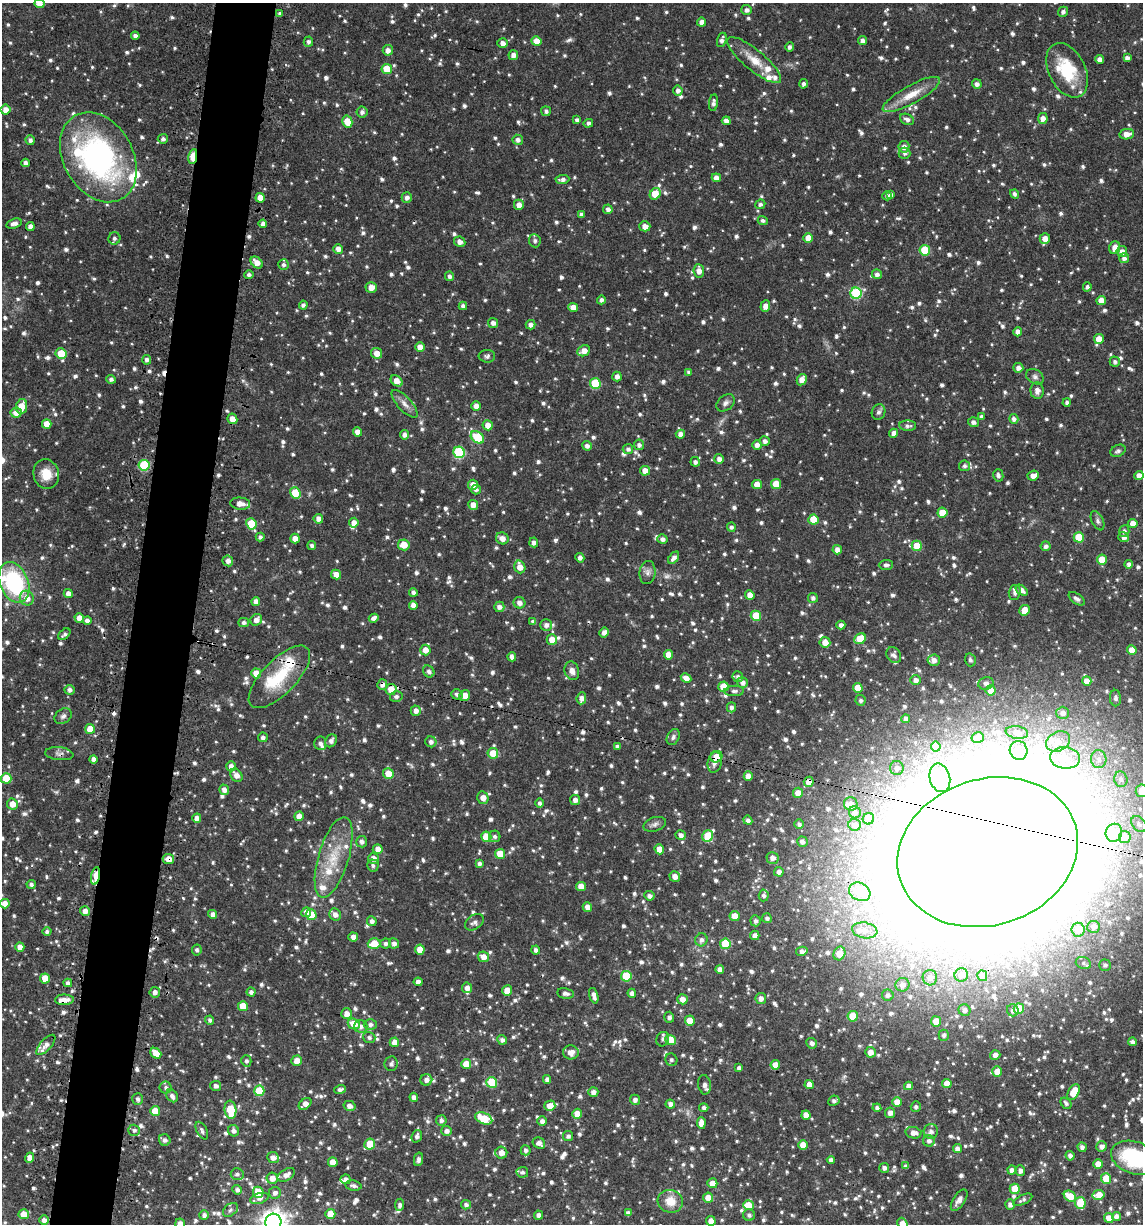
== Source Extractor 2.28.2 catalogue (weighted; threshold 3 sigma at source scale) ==
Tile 7 of 4 x 4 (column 3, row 2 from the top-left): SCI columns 2425-3565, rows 2455-3676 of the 4968 x 4905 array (HDU 1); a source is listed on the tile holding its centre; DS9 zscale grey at full resolution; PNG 1145 x 1226 px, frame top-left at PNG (2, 3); each listed source drawn as its Kron ellipse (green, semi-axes under 4 px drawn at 4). Shown black and unused: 5% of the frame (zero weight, under 3 of 4 exposures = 3% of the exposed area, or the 3 px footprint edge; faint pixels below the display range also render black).
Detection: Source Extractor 2.28.2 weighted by HDU 2 'WHT'; one run over the whole footprint, this tile lists its part. Background 0.0628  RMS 0.0083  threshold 0.0371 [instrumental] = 3 sigma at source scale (4.5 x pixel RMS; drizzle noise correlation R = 1.50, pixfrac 1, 0.05/0.05 arcsec/px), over >= 5 px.
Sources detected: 1368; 1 too faint to see at this stretch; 11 inside a brighter object's white glare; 3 cosmic-ray / hot-pixel residue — neither listed nor drawn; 39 inside a brighter listed object's ellipse — not listed separately; of the other 1314, all 500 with FLUX_AUTO >= 2.12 (the completeness limit of this list) listed and drawn (814 fainter detections not listed), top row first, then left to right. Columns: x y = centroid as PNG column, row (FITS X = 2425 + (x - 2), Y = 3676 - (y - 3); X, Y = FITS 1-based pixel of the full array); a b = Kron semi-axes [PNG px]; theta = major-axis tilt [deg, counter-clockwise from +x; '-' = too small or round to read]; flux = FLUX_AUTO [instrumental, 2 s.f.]
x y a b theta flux
39 4 5 4 - 4.3
747 10 5 5 - 2.8
1063 12 5 4 - 2.7
280 14 4 4 - 2.3
702 22 4 4 - 4.7
135 36 4 4 - 3.7
722 40 7 4 73 2.9
862 40 4 4 - 3.3
536 41 5 5 - 8.9
308 42 5 4 - 2.3
503 43 5 4 - 4.1
789 47 5 4 - 2.3
388 50 5 5 - 4.1
513 55 5 5 - 4.6
1127 58 4 4 - 2.9
1099 59 4 4 - 3.8
754 60 34 10 -40 15
387 69 5 5 - 17
1067 70 29 18 -63 36
803 84 5 4 - 2.2
977 84 5 4 - 3.1
678 90 5 4 - 3
911 94 32 9 29 15
713 103 8 4 83 2.6
5 110 5 5 - 6.6
546 111 5 5 - 2.3
362 112 5 5 - 2.8
1043 118 5 5 - 4.9
907 119 7 5 -28 3.1
577 120 4 4 - 2.6
726 121 4 4 - 5
347 122 6 5 - 13
588 123 5 4 - 2.2
1127 134 7 5 9 6.5
163 139 5 5 - 2.2
30 140 5 4 - 3
518 140 5 5 - 3
904 147 6 5 - 4.2
905 153 6 5 - 2.2
193 156 7 3 80 33
98 157 48 34 -60 200
26 163 4 4 - 3
716 178 5 4 - 5
562 179 7 4 4 3.2
655 194 6 5 - 14
891 194 4 4 - 2.5
1015 194 5 4 - 2.6
887 196 5 4 - 2.3
407 197 5 5 - 3.3
260 198 5 4 - 9.8
760 204 5 4 - 2.2
519 205 5 5 - 5.4
608 209 5 4 - 3
581 214 4 4 - 2.7
763 220 5 4 - 2.2
14 223 8 4 16 3.8
263 224 4 4 - 3.6
30 226 4 4 - 4.5
645 226 5 5 - 5.5
114 238 6 6 - 2.5
808 238 5 5 - 7.4
1045 238 5 5 - 6.7
535 241 6 6 - 2.6
460 242 6 5 - 3.9
1115 248 6 5 - 7.5
338 249 5 5 - 5.2
925 250 5 5 - 28
1122 252 5 5 - 5.9
1124 258 5 5 - 3.1
257 263 7 5 -46 6.2
283 265 5 5 - 2.3
699 271 7 5 -83 5.6
877 274 5 5 - 2.8
249 275 5 4 - 2.3
449 276 5 4 - 2.3
371 287 5 5 - 6.4
1087 287 4 4 - 2.2
856 293 5 5 - 56
601 300 4 4 - 2.4
1101 300 5 4 - 7.4
303 305 4 4 - 2.3
463 306 4 4 - 2.5
765 306 6 4 70 5.3
573 307 5 4 - 7.2
493 323 5 4 - 3.5
530 325 5 4 - 3.4
1018 332 4 4 - 5
1099 339 5 5 - 9.9
420 347 5 4 - 6.8
584 351 6 5 - 7
377 353 5 5 - 7.7
61 354 5 5 - 18
487 356 8 6 -1 2.2
147 360 5 4 - 2.7
1115 362 5 5 - 2.2
1018 368 5 5 - 3.7
689 372 4 4 - 2.3
617 376 5 4 - 3.5
1035 377 9 7 -32 2.6
111 379 4 4 - 2.2
802 380 6 4 63 5.9
397 381 7 5 -38 7.4
595 383 5 5 - 31
1037 391 8 6 -84 3.5
1067 402 4 4 - 2.3
726 403 10 7 42 3.1
405 404 17 7 -47 5.7
22 406 7 5 80 12
476 406 5 5 - 4.7
879 412 8 6 70 2.4
16 413 5 5 - 6.6
981 417 4 4 - 2.4
232 419 5 4 - 6.5
1014 419 5 4 - 2.8
973 422 5 5 - 2.8
47 424 5 4 - 8.2
488 425 5 5 - 7.6
908 426 8 5 -2 2.6
357 432 4 4 - 5.6
894 433 4 4 - 3.9
680 434 4 4 - 4.3
404 435 5 4 - 3.3
477 437 7 5 -38 33
765 441 5 5 - 3.2
639 445 5 5 - 2.6
757 445 5 4 - 3.8
587 446 5 4 - 3
628 449 5 5 - 2.6
1118 451 8 5 25 2.4
459 452 6 5 - 53
719 459 5 5 - 3.5
695 462 4 4 - 2.7
144 465 5 5 - 48
965 466 5 5 - 2.2
645 471 5 5 - 6.6
46 474 15 12 -75 15
998 475 6 5 - 2.3
1033 475 6 4 24 5.2
1139 475 4 4 - 6
757 484 5 4 - 7.9
776 484 5 5 - 13
473 485 5 5 - 7.1
476 490 5 5 - 2.2
295 493 6 5 - 17
240 504 10 6 -6 5.7
473 505 5 5 - 6.3
942 513 5 5 - 14
318 519 5 4 - 4.4
813 520 5 5 - 16
1097 521 10 5 -65 2.5
354 523 5 5 - 4.4
1133 523 4 4 - 6.4
251 524 6 5 - 25
731 527 4 4 - 2.1
1124 531 6 5 - 2.1
260 537 4 4 - 2.4
1079 537 5 5 - 22
1123 537 5 5 - 4
502 538 6 5 - 5.7
295 539 5 4 - 6.6
662 539 5 5 - 2.9
534 542 5 4 - 2.9
404 545 6 5 - 9.8
312 546 4 4 - 2.2
917 546 5 5 - 18
1046 546 5 5 - 2.8
837 550 5 4 - 4.8
580 558 5 4 - 3.2
674 558 7 4 53 3.3
1102 560 5 5 - 16
228 561 5 5 - 3.9
1129 564 4 4 - 3.6
886 565 7 5 3 2.4
520 567 6 5 - 7.8
648 572 12 8 82 3.8
336 575 5 4 - 7.2
14 582 21 14 -68 83
1021 590 7 4 -38 4.1
413 592 4 4 - 2.6
68 593 4 4 - 4.4
1015 593 7 6 - 2.5
750 595 5 4 - 6.4
27 598 7 7 - 7.3
813 598 5 5 - 2.2
1077 599 9 5 -35 3.2
256 601 4 4 - 4.1
519 603 6 5 - 4.2
413 605 4 4 - 5.2
499 607 5 5 - 3.7
1025 610 5 5 - 11
756 616 5 5 - 18
79 618 4 4 - 5.6
374 618 5 4 - 3.3
256 620 6 5 - 4.4
87 621 4 4 - 2.8
244 622 5 4 - 2.5
533 622 4 4 - 2.7
546 625 6 6 - 4
841 625 4 4 - 3
604 632 5 4 - 3.7
64 634 7 4 42 2.4
860 639 6 5 - 17
552 640 5 5 - 8.3
825 642 5 5 - 7.3
425 650 5 5 - 6.4
1132 650 5 4 - 10
668 655 5 4 - 7.1
894 655 8 6 -55 2.9
512 657 4 4 - 3.4
934 660 6 5 - 4.3
970 660 6 5 - 2.1
429 671 6 5 - 2.6
572 671 9 7 -71 5.1
256 673 5 5 - 10
279 677 40 17 46 35
738 677 5 5 - 2.7
686 678 5 4 - 4.9
916 680 5 5 - 3.6
1087 681 4 4 - 7.4
742 682 6 5 - 3.9
986 683 8 6 8 3
382 684 5 5 - 4
723 687 5 5 - 13
858 688 5 5 - 9.8
391 689 5 5 - 11
69 690 5 5 - 3
991 690 5 5 - 10
734 691 10 5 3 2.5
457 694 6 5 - 2.2
396 696 6 5 - 2.3
465 696 6 5 - 8.2
581 698 6 4 84 4.2
1115 698 8 5 -86 2.4
861 700 5 5 - 2.3
731 707 5 4 - 2.6
416 711 5 5 - 4.3
1063 713 6 6 - 3.8
63 716 9 7 38 2.9
906 719 4 4 - 3
90 729 5 5 - 12
1017 732 11 6 -9 3.6
263 737 5 5 - 2.5
673 737 8 6 63 2.4
978 738 6 5 - 2.5
331 741 7 5 59 3.5
1058 741 12 9 25 7.8
431 742 5 5 - 2.8
320 743 6 6 - 2.7
617 746 4 4 - 2.1
936 747 5 4 - 9.9
1019 750 9 9 - 5.8
493 753 5 5 - 12
59 754 14 6 -6 3.2
716 757 6 5 - 7.3
1065 758 15 11 -7 13
94 759 4 4 - 4.1
1099 759 9 7 -86 4.4
715 762 10 7 78 4.1
231 766 5 5 - 4.6
897 768 7 7 - 2.8
388 774 5 5 - 10
236 775 7 5 -52 5.5
748 776 4 4 - 5.7
6 778 5 5 - 17
940 778 14 10 -76 9.6
1121 779 8 6 -75 3.3
809 782 5 5 - 6.6
224 790 5 4 - 4.4
1142 791 6 6 - 11
798 793 5 5 - 7
483 798 6 5 - 7.3
575 800 5 5 - 3.8
540 803 4 4 - 2.4
12 804 5 5 - 7.5
851 804 7 6 - 4.8
855 812 6 6 - 3.3
299 816 5 4 - 7.4
197 818 4 4 - 4.4
868 819 6 5 - 5.7
748 820 5 4 - 2.5
655 824 11 7 17 3
799 824 5 4 - 2.2
1139 824 9 6 -49 2.6
855 825 6 5 - 3.8
1114 833 9 8 - 4.4
681 835 5 5 - 3.7
495 836 6 5 - 2.2
708 836 6 5 - 21
486 837 5 5 - 15
1125 837 6 6 - 8.3
362 842 6 5 - 2.8
802 842 5 5 - 2.9
378 849 5 5 - 5.2
659 849 5 4 - 7.4
988 852 92 73 18 8400
500 854 5 5 - 13
334 857 42 15 73 30
373 858 5 5 - 4.8
772 858 6 5 - 4.2
168 859 6 5 - 8.1
479 863 4 4 - 2.1
373 865 6 6 - 2.2
779 872 5 4 - 3.3
95 876 9 4 79 24
675 876 5 5 - 5.3
31 884 4 4 - 2.3
581 886 5 4 - 8.6
860 892 11 9 -29 16
764 895 6 5 - 2.3
649 896 5 4 - 2.9
5 904 5 5 - 6.7
587 907 5 4 - 5.3
85 911 5 4 - 5.2
306 912 5 4 - 3.5
213 914 4 4 - 3.7
311 915 5 5 - 21
335 915 6 5 - 4.1
735 916 5 5 - 8.9
767 918 5 4 - 2.3
372 921 5 5 - 2.9
755 921 5 5 - 2.6
474 922 10 7 33 3.2
1093 927 6 6 - 4.3
865 930 13 8 -10 6.6
1078 930 7 6 - 11
47 932 4 4 - 2.1
755 935 4 4 - 3.5
353 937 5 4 - 4.8
701 940 6 6 - 3.1
386 943 5 5 - 2.4
394 943 5 5 - 3.4
374 944 6 5 - 16
725 944 5 5 - 26
20 947 4 4 - 5
197 950 5 5 - 2.1
420 950 5 5 - 10
536 950 4 4 - 2.7
802 951 6 4 13 2.9
839 953 7 5 66 12
483 957 6 5 - 5.9
1083 963 8 6 -21 2.3
1105 965 6 5 - 2.3
720 969 4 4 - 3.8
961 975 7 6 - 3.3
626 976 5 5 - 31
982 976 5 5 - 3.7
45 978 5 5 - 10
930 978 8 7 - 4.2
418 982 4 4 - 4.5
68 983 4 4 - 2.8
902 985 7 6 - 4.5
467 988 5 5 - 4.5
507 990 5 5 - 6.9
155 992 5 5 - 3.5
251 992 4 4 - 2.8
566 993 8 5 -11 2.5
632 993 4 4 - 3.1
888 995 6 5 - 2.4
594 996 8 4 -73 4
761 998 5 5 - 4.2
682 999 5 5 - 5.3
64 1000 9 5 2 6.4
243 1006 5 5 - 13
1019 1009 5 5 - 19
964 1010 6 5 - 3
1013 1010 6 5 - 2.4
347 1014 5 5 - 5.6
853 1016 5 5 - 20
669 1017 5 5 - 2.2
210 1020 4 4 - 2.2
690 1021 5 5 - 11
936 1021 5 5 - 9.9
354 1024 6 5 - 11
370 1024 6 5 - 2.7
361 1026 6 6 - 3.3
944 1035 5 5 - 2.4
369 1038 6 5 - 2.3
663 1039 7 6 - 2.8
502 1040 5 4 - 2.6
670 1040 5 5 - 15
394 1042 4 4 - 6
1132 1042 4 4 - 2.4
812 1043 5 5 - 3.2
46 1045 13 5 48 4.7
571 1052 8 7 - 5.1
870 1052 5 5 - 5.2
156 1053 6 4 -41 9.6
995 1055 5 5 - 3.4
671 1060 6 6 - 2.2
246 1061 5 5 - 2.2
297 1061 5 5 - 6.7
391 1064 7 6 - 2.5
466 1064 5 5 - 12
775 1065 4 4 - 8
739 1068 4 4 - 2.7
997 1072 5 5 - 9.8
547 1079 4 4 - 3.1
426 1080 6 5 - 3.9
492 1082 5 5 - 29
947 1083 5 4 - 8.8
809 1084 4 4 - 6.3
704 1085 10 6 -82 3.5
215 1086 6 4 -12 2.8
909 1086 4 4 - 3.7
166 1087 6 6 - 2.4
340 1090 6 4 18 2.4
259 1091 5 5 - 22
593 1092 5 4 - 4.1
1073 1092 9 5 61 15
172 1096 7 5 -55 3.2
414 1097 4 4 - 3.7
138 1099 6 5 - 2.2
635 1100 5 5 - 2.7
834 1101 6 5 - 2.2
897 1102 5 4 - 8.3
1066 1103 6 4 -51 2.3
305 1104 7 5 40 5.1
670 1104 4 4 - 3.5
349 1106 6 5 - 3.7
550 1106 5 5 - 9.4
916 1107 5 5 - 2.1
704 1108 4 4 - 2.4
877 1108 4 4 - 2.6
230 1110 9 6 -82 25
155 1111 5 5 - 12
890 1113 5 5 - 3.6
577 1114 5 5 - 9.1
806 1115 4 4 - 6.6
484 1118 9 5 -22 20
441 1120 5 5 - 2.4
542 1121 5 5 - 3.2
701 1123 5 4 - 6.1
134 1130 6 5 - 2.3
202 1131 9 5 -62 2.4
234 1131 6 5 - 2.8
446 1131 5 5 - 3.5
931 1131 7 7 - 3.4
913 1133 8 5 -11 4.9
417 1136 6 5 - 2.5
568 1136 5 5 - 2.6
165 1140 6 5 - 2.9
929 1141 6 5 - 2.8
539 1143 6 5 - 3.5
370 1144 5 5 - 19
803 1145 4 4 - 7.7
1102 1146 5 5 - 3.4
1082 1147 5 4 - 3
957 1149 4 4 - 3.9
526 1150 5 5 - 2.4
501 1153 6 6 - 5.5
1070 1156 5 4 - 3.1
30 1158 5 4 - 6.1
273 1158 6 5 - 4.9
1135 1158 25 16 -19 67
418 1159 7 4 78 2.6
831 1160 4 4 - 3.6
333 1162 5 4 - 9.4
1098 1164 5 4 - 8.2
906 1166 4 4 - 2.5
884 1168 5 4 - 2.9
1012 1170 4 4 - 3.3
1020 1170 5 5 - 3.4
522 1172 6 5 - 2.1
237 1174 6 6 - 2.3
286 1175 9 5 30 4.4
272 1178 5 5 - 5.6
1106 1178 5 5 - 15
345 1179 5 4 - 3.7
712 1183 5 5 - 7
353 1186 8 5 -10 2.5
1015 1189 5 5 - 22
237 1190 5 4 - 2.5
258 1192 6 5 - 18
275 1193 6 6 - 3.2
1099 1195 6 5 - 11
1070 1196 6 5 - 14
259 1198 9 5 17 2.7
708 1198 5 5 - 8.2
959 1200 12 6 56 4.7
1023 1200 10 4 25 2.2
670 1201 13 11 -16 12
1080 1203 6 5 - 23
400 1205 6 4 83 2.4
466 1205 5 4 - 2.5
748 1205 5 5 - 15
1010 1205 5 5 - 3.2
230 1210 8 5 41 2.2
628 1213 4 4 - 3.2
24 1214 5 5 - 11
330 1214 5 5 - 12
204 1215 5 4 - 2.9
539 1215 4 4 - 3
749 1215 6 6 - 2.3
1116 1216 4 4 - 3.6
1109 1218 5 5 - 7.6
44 1220 5 4 - 3.5
711 1221 5 5 - 5.3
273 1222 8 8 - 700
180 1224 5 5 - 4.9
902 1224 6 5 - 9.8
Overlapping masked pixels (flux is a lower limit): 10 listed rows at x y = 193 156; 382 684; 391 689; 59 754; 716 757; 809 782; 988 852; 168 859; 95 876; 64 1000
Isophote crosses this tile's border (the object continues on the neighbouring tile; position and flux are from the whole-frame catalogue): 8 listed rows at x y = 39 4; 747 10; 1142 791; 988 852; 1135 1158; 273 1222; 180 1224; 902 1224